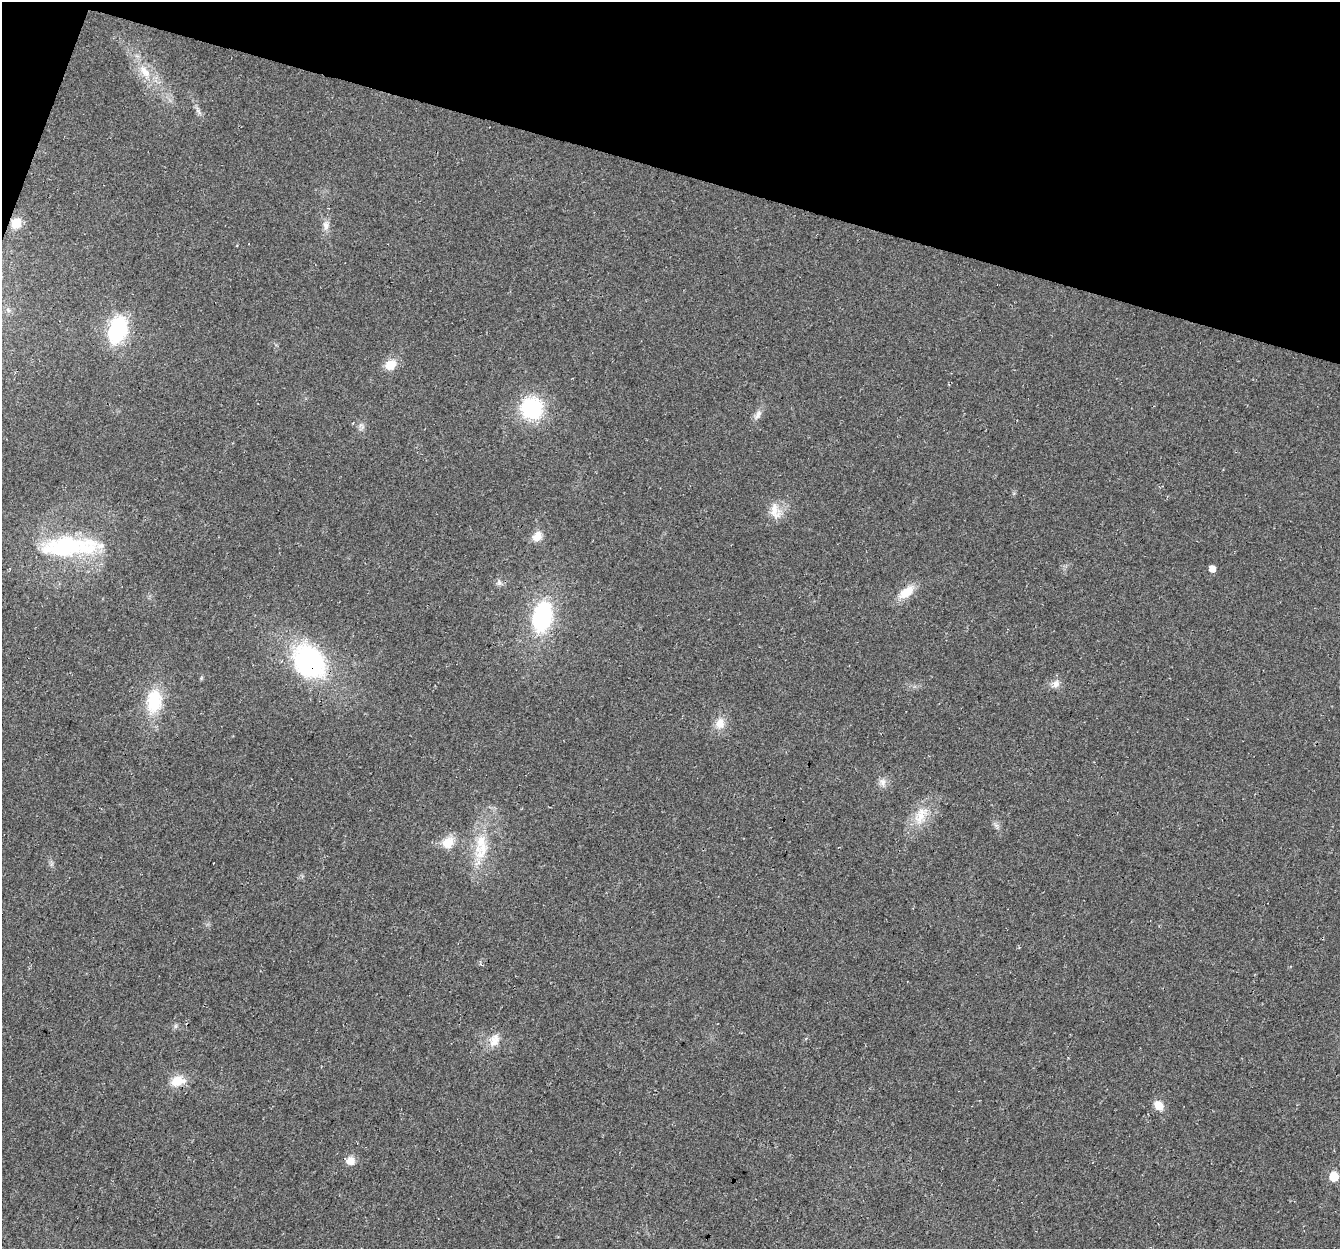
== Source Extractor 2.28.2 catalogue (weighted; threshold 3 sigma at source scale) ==
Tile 2 of 4 x 4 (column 2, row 1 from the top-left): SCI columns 1360-2697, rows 4013-5259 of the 5404 x 5593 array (HDU 1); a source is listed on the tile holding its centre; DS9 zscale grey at full resolution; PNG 1342 x 1251 px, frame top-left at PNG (2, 2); no overlay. Shown black and unused: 14% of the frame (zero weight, under 3 of 4 exposures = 5% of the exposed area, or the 3 px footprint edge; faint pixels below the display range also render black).
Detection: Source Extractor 2.28.2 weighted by HDU 2 'WHT'; one run over the whole footprint, this tile lists its part. Background 0.0231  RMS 0.0069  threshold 0.0312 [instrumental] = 3 sigma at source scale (4.5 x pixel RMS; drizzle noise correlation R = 1.50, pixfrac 1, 0.0396/0.0396 arcsec/px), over >= 5 px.
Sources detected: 33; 2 inside a brighter listed object's ellipse — not listed separately; the other 31 listed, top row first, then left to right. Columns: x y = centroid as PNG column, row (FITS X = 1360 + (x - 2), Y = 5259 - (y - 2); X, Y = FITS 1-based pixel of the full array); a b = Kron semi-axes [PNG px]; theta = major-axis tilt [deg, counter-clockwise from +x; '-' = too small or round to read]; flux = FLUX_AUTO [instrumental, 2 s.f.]
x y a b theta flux
145 72 24 11 -53 14
198 111 10 5 -52 2.3
16 223 12 11 - 10
326 226 14 9 -80 4.5
8 310 8 4 -54 1.5
118 330 23 14 72 67
390 365 14 12 35 9.6
532 408 20 20 - 59
758 415 16 7 57 3.8
775 511 24 13 -73 9.5
537 536 13 10 51 6.9
65 547 67 26 7 77
1212 568 5 5 - 5.7
499 583 9 6 -75 2.2
906 592 21 11 36 12
542 617 27 17 78 81
309 661 34 26 -50 120
1056 684 11 10 - 4.3
154 701 23 15 82 33
720 723 16 12 83 8.1
882 782 12 9 -69 4
920 815 30 14 61 17
448 842 16 14 43 11
483 848 41 15 67 25
213 863 3 2 - 0.57
176 1026 7 4 71 1.2
494 1040 19 13 66 8.6
177 1081 17 11 14 12
1159 1105 12 9 -52 7.7
351 1161 10 10 - 5.7
1334 1176 6 6 - 21
Overlapping masked pixels (flux is a lower limit): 1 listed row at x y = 309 661